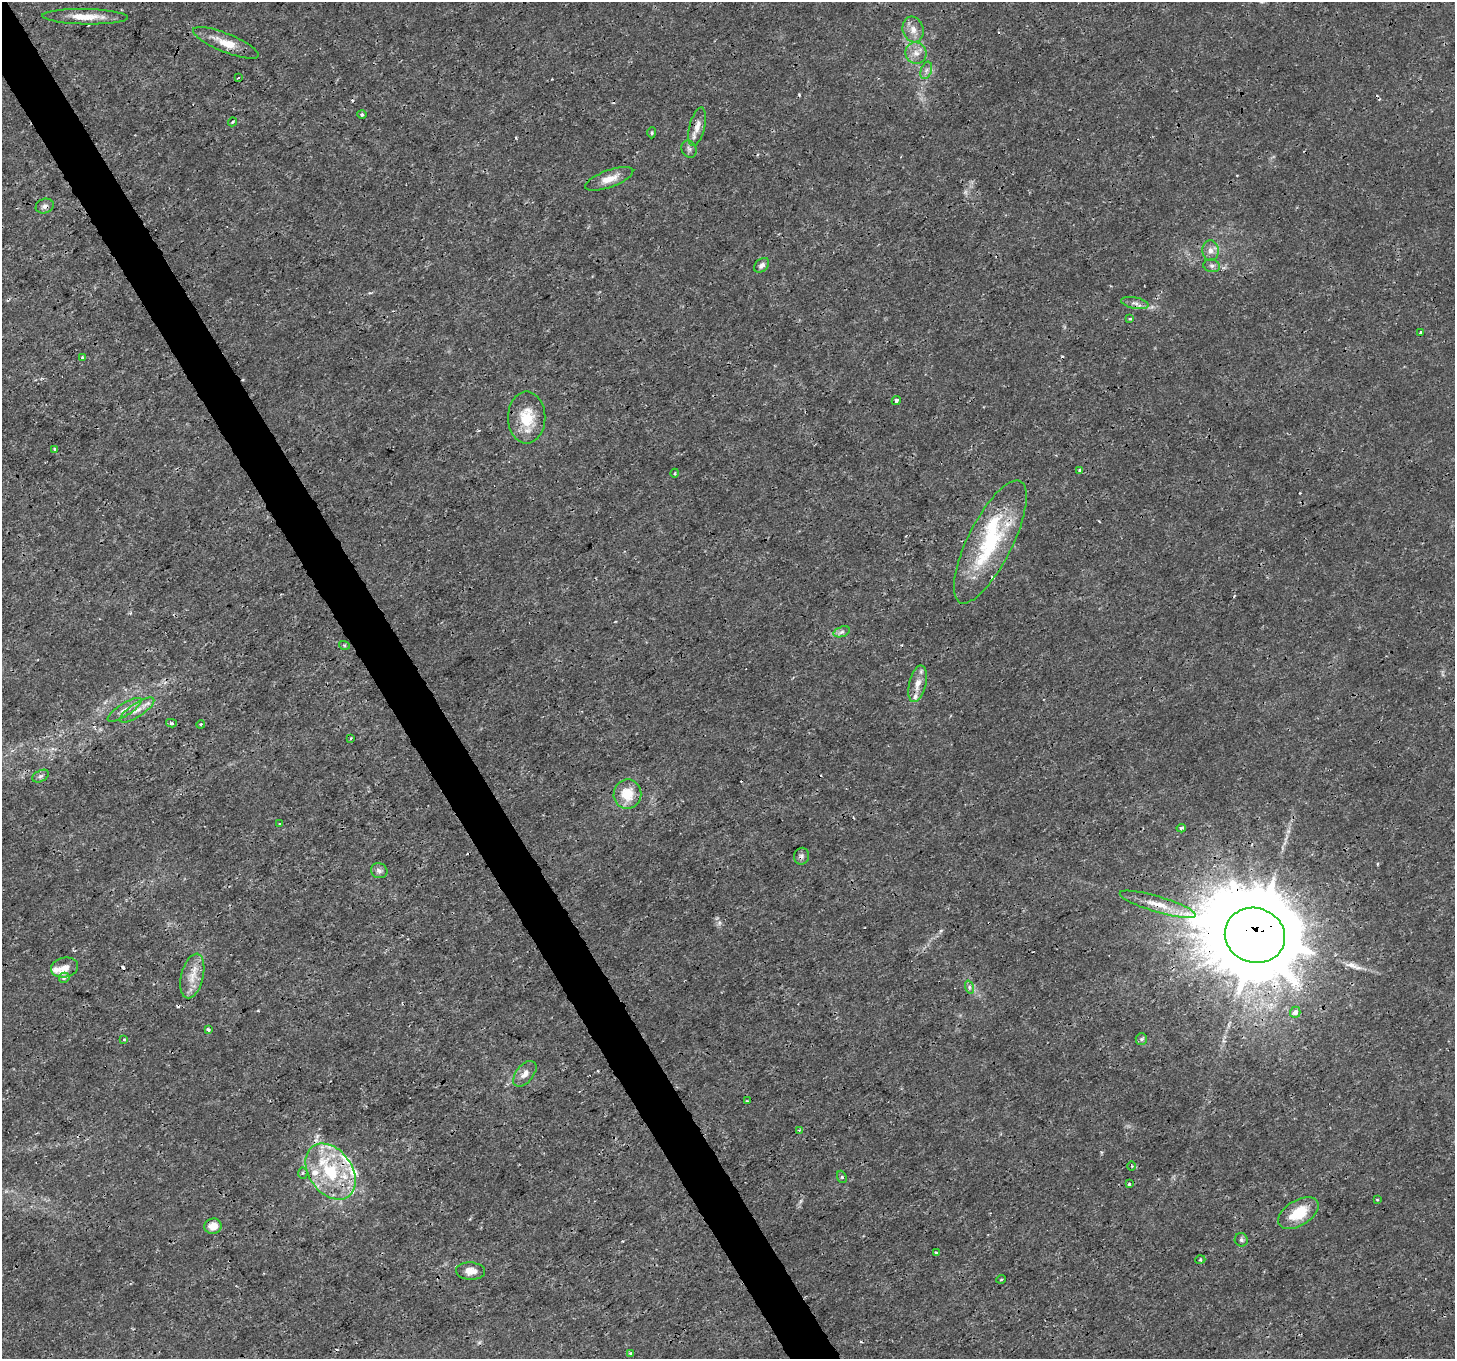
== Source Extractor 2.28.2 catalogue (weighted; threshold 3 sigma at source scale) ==
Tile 11 of 4 x 4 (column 3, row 3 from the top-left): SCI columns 2909-4361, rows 1530-2886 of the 5816 x 5711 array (HDU 1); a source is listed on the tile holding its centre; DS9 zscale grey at full resolution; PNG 1457 x 1361 px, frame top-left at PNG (2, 2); each listed source drawn as its Kron ellipse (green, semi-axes under 4 px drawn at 4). Shown black and unused: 4% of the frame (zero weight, under 3 of 4 exposures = <1% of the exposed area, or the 3 px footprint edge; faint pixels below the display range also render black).
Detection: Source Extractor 2.28.2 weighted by HDU 2 'WHT'; one run over the whole footprint, this tile lists its part. Background 0.00181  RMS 7.9e-04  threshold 0.00358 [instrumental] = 3 sigma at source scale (4.5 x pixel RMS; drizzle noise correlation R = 1.50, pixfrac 1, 0.0396/0.0396 arcsec/px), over >= 5 px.
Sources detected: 93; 2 too faint to see at this stretch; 1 inside a brighter object's white glare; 10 cosmic-ray / hot-pixel residue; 1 long thin detection or spike segment (spike, bleed or trail) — neither listed nor drawn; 12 inside a brighter listed object's ellipse — not listed separately; the other 67 listed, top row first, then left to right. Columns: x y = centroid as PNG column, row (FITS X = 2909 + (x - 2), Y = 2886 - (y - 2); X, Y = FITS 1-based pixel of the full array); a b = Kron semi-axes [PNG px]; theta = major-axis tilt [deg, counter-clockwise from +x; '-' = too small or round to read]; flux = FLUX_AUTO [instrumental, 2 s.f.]
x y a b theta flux
85 17 43 7 -1 1.6
913 29 13 10 -72 0.73
226 43 35 9 -22 1.6
916 53 11 10 - 0.66
926 70 9 5 70 0.27
238 78 3 2 - 0.074
362 114 4 4 - 0.13
233 122 4 3 - 0.11
697 127 20 7 76 0.75
652 133 5 4 - 0.11
689 149 9 7 -63 0.26
609 179 25 8 20 0.99
45 206 9 7 21 0.3
1210 251 10 8 -86 0.47
762 265 9 6 42 0.3
1212 266 8 6 -12 0.26
1135 303 14 5 -11 0.39
1130 319 3 3 - 0.091
1421 332 3 3 - 0.13
83 357 4 3 - 0.27
896 400 4 3 - 0.24
527 418 26 18 -90 2.5
55 449 4 3 - 0.11
1080 470 4 3 - 0.16
675 473 4 3 - 0.076
990 542 68 22 63 8.2
842 632 8 5 20 0.24
344 645 5 3 - 0.1
918 684 19 8 76 0.86
125 710 20 6 32 0.63
137 710 20 7 33 0.75
171 723 5 4 - 0.14
201 724 4 3 - 0.091
351 738 3 3 - 0.097
40 776 9 5 27 0.23
627 794 14 14 - 1.9
280 824 3 3 - 0.11
1181 828 4 3 - 0.16
802 856 8 7 - 0.25
379 871 8 7 - 0.32
1157 904 40 8 -16 1.5
1255 935 30 27 -19 1800
64 968 13 9 12 0.65
192 976 23 11 76 1.3
64 978 5 5 - 0.25
969 987 7 4 -72 0.17
1295 1012 5 5 - 0.48
208 1030 3 3 - 0.2
124 1039 3 3 - 0.13
1141 1039 6 5 - 0.17
525 1074 15 8 51 0.62
747 1101 3 2 - 0.093
799 1130 3 3 - 0.073
1132 1166 5 3 - 0.085
331 1172 31 21 -54 5.1
303 1173 5 5 - 0.13
842 1177 6 4 -67 0.15
1129 1184 3 3 - 0.2
1377 1199 4 3 - 0.078
1298 1213 22 12 32 2.5
213 1226 8 7 - 0.96
1241 1240 7 6 - 0.18
936 1253 4 3 - 0.27
1200 1260 5 3 - 0.081
470 1271 14 8 -3 0.84
1001 1279 5 3 - 0.068
631 1353 4 3 - 0.2
Overlapping masked pixels (flux is a lower limit): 8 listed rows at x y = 697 127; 45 206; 1135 303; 990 542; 802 856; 1157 904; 1255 935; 213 1226